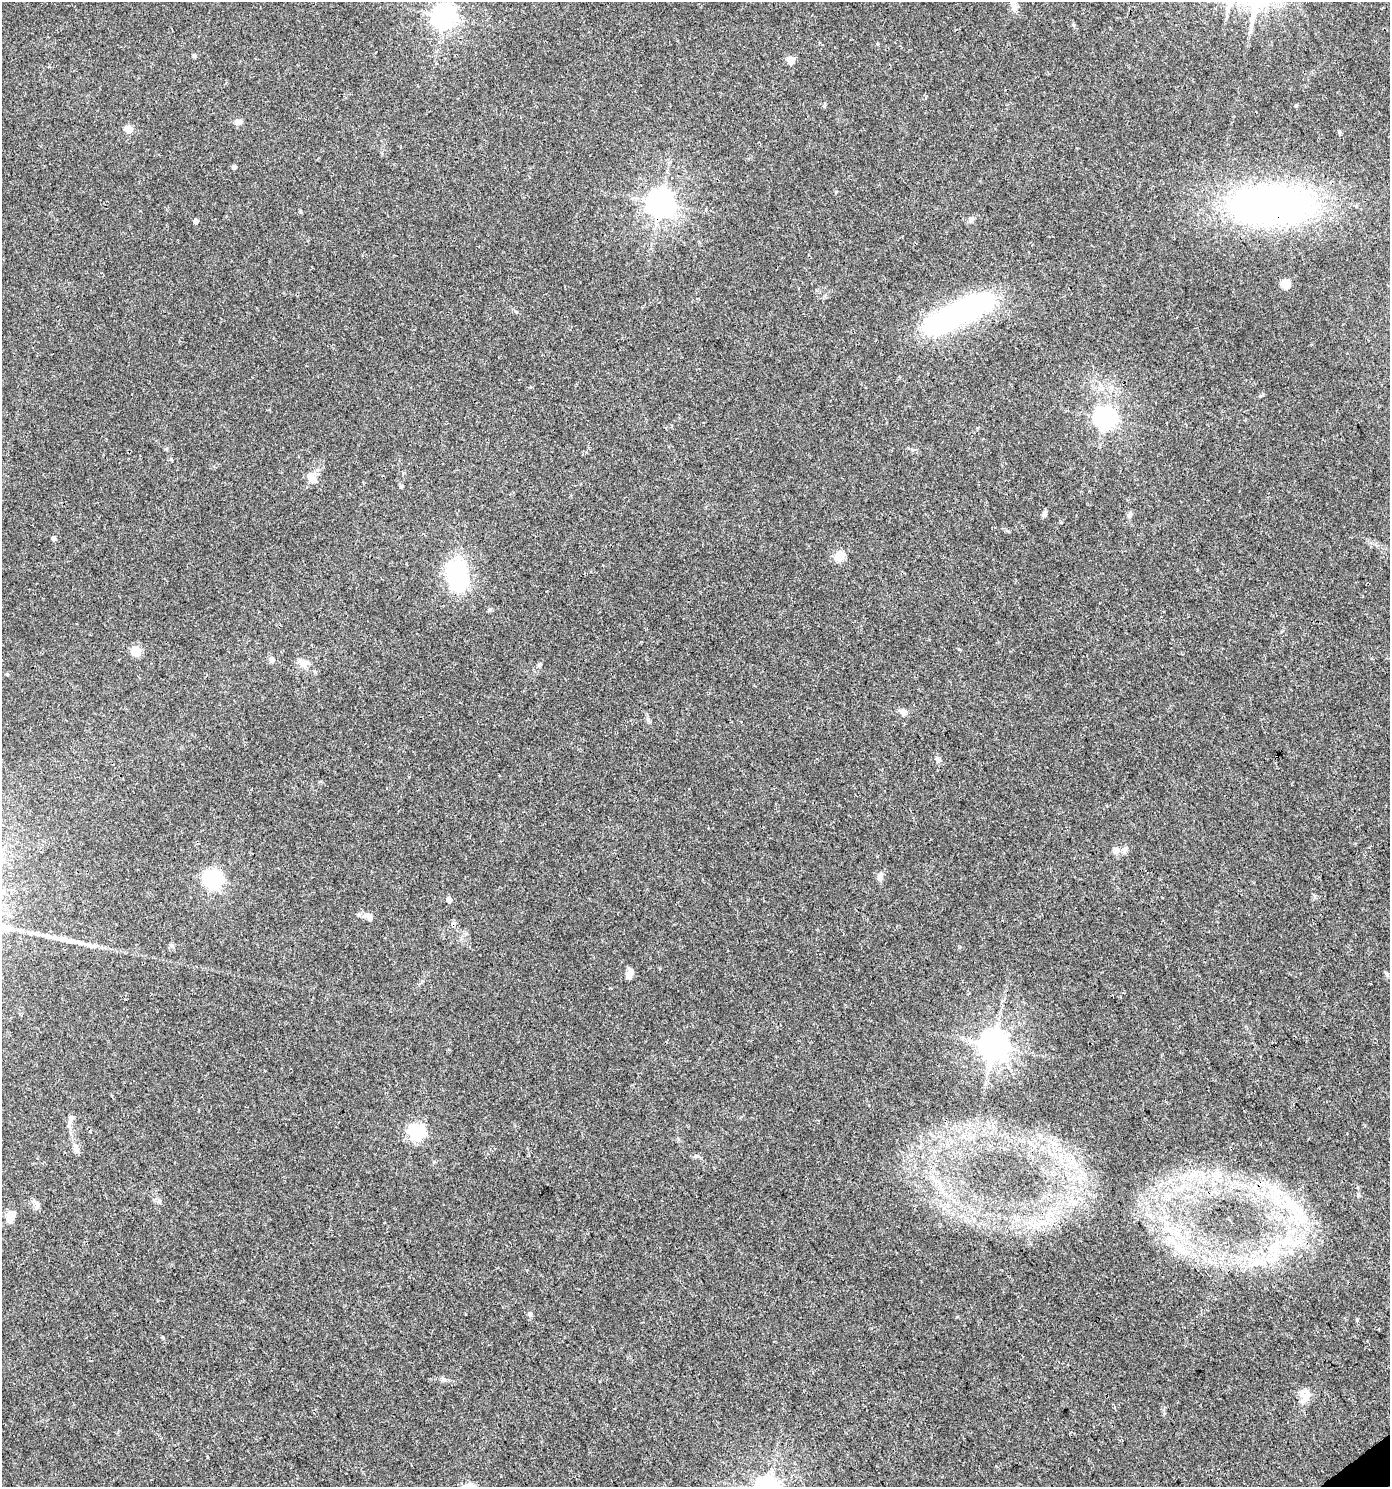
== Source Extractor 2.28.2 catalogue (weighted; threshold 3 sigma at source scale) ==
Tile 6 of 4 x 4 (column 2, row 2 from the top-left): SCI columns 1578-2965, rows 2969-4453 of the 5869 x 5943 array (HDU 1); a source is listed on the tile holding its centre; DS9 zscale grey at full resolution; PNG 1392 x 1489 px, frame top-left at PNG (2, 2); no overlay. Shown black and unused: <1% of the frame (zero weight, under 3 of 4 exposures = <1% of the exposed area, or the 3 px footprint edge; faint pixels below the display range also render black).
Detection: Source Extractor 2.28.2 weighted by HDU 2 'WHT'; one run over the whole footprint, this tile lists its part. Background 0.0333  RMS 0.0033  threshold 0.015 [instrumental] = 3 sigma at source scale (4.5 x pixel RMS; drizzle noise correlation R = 1.50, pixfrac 1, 0.0396/0.0396 arcsec/px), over >= 5 px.
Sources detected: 66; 2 inside a brighter object's white glare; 1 cosmic-ray / hot-pixel residue — not listed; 3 inside a brighter listed object's ellipse — not listed separately; the other 60 listed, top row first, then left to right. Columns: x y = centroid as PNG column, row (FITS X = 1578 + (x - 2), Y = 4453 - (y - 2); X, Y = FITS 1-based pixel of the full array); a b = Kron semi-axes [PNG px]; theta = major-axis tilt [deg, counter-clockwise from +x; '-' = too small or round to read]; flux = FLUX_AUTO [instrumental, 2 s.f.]
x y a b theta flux
1014 7 11 8 -88 1.9
444 16 8 8 - 230
194 56 5 5 - 0.58
791 60 5 5 - 5.5
1296 105 4 3 - 0.37
238 122 10 8 -17 1.5
129 129 5 5 - 7
1339 132 6 5 - 0.48
234 167 4 4 - 1.2
660 203 9 8 - 370
1273 205 62 28 2 200
300 211 6 3 -71 0.35
971 219 10 6 40 1.1
196 221 5 4 - 1.3
1285 284 5 5 - 13
957 316 71 20 31 56
1105 418 8 7 - 180
171 459 4 4 - 0.37
312 478 11 7 -51 4.1
1044 514 8 7 - 0.81
1129 515 7 6 - 0.87
53 538 4 4 - 1.4
839 557 9 8 - 5.5
456 573 22 14 -80 45
136 651 10 9 - 4.4
272 660 6 6 - 1.5
304 663 13 9 -8 3
540 664 6 5 - 0.62
7 674 4 4 - 0.43
903 712 10 8 -38 1.5
648 720 6 5 - 0.57
1278 756 3 3 - 4.7
938 759 11 4 -26 0.72
1124 850 9 7 66 1.2
880 877 10 6 87 1.7
213 879 8 7 - 110
449 899 5 4 - 2.6
369 917 16 8 -31 2
74 941 32 7 -13 5
171 945 7 4 -71 0.59
630 974 11 7 72 2.5
1387 974 7 5 -51 0.64
993 1045 9 9 - 510
71 1118 10 7 57 1.1
416 1132 7 6 - 79
76 1148 13 7 -69 1.9
1192 1175 10 5 -36 1.6
159 1201 8 5 -81 0.84
37 1206 12 6 88 1.2
1293 1208 39 12 -25 14
10 1217 17 9 61 3.1
1289 1243 16 6 -15 3.4
1179 1248 11 5 39 1.8
1272 1248 18 5 74 3.1
1262 1262 14 7 0 3.1
530 1314 6 6 - 0.96
1357 1320 5 3 - 0.35
162 1337 5 4 - 0.38
443 1379 9 5 -18 0.84
1306 1396 26 9 67 3.5
Overlapping masked pixels (flux is a lower limit): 2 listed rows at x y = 1273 205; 1278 756
Unlisted compact peaks at least as high as the median listed source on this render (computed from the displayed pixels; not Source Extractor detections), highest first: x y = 1260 396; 1358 1195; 824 106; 1074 25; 1008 531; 490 609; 207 1457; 516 312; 166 449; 1315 896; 696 1156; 957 1317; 836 192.